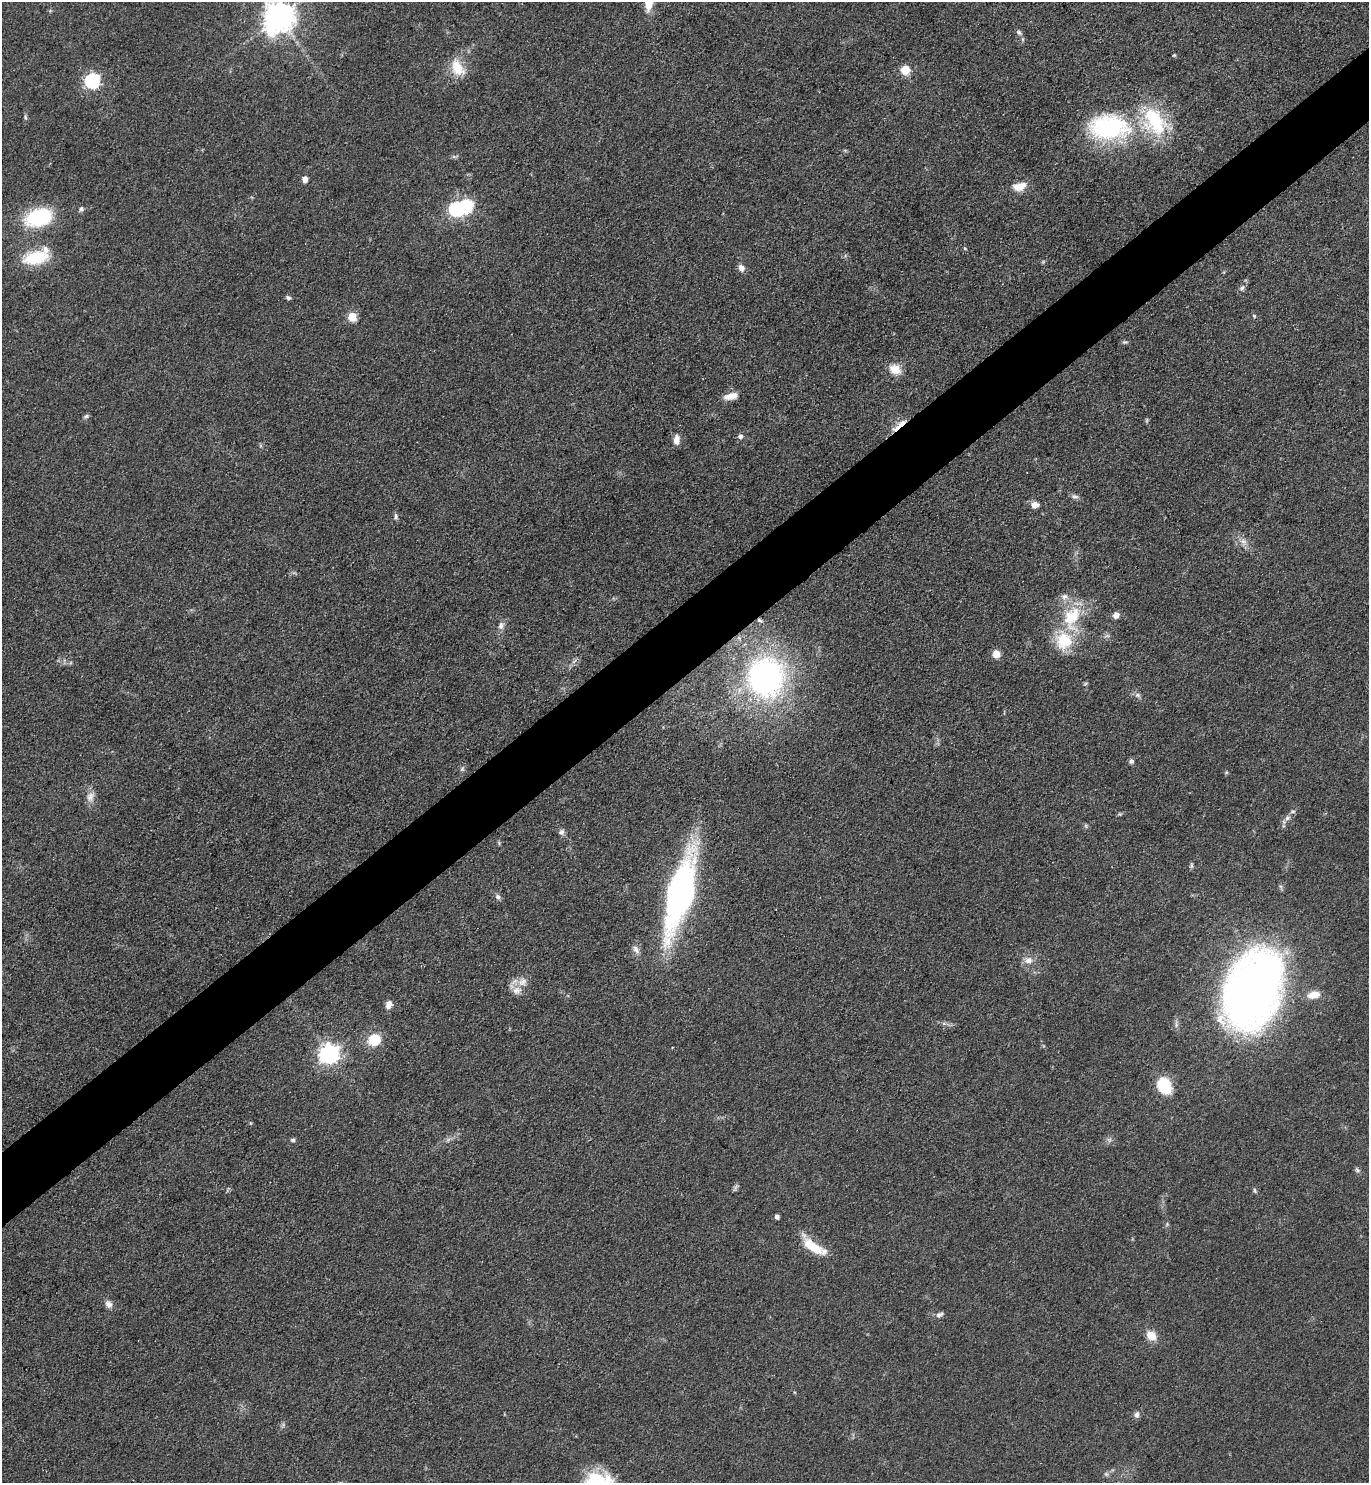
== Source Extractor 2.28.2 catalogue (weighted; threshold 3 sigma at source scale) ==
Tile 10 of 4 x 4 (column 2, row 3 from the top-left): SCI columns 1524-2890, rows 1485-2965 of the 5924 x 5929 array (HDU 1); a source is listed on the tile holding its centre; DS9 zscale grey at full resolution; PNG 1371 x 1485 px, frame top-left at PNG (2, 2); no overlay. Shown black and unused: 5% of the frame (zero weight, under 3 of 4 exposures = <1% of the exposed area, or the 3 px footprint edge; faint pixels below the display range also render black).
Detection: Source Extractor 2.28.2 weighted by HDU 2 'WHT'; one run over the whole footprint, this tile lists its part. Background 0.0759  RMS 0.0061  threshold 0.0275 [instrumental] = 3 sigma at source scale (4.5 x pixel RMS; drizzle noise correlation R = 1.50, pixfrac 1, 0.05/0.05 arcsec/px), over >= 5 px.
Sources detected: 79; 2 too faint to see at this stretch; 1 inside a brighter object's white glare — not listed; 6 inside a brighter listed object's ellipse — not listed separately; the other 70 listed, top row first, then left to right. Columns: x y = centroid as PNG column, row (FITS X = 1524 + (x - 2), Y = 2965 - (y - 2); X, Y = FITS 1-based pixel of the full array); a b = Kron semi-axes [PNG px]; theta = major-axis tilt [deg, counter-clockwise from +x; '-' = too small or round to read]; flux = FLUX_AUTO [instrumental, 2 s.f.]
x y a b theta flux
278 17 10 10 - 890
1019 32 9 5 -42 1.6
1174 55 4 4 - 0.7
457 68 25 15 -61 13
905 70 8 7 - 11
92 81 7 7 - 110
25 118 7 4 -71 1.1
1109 127 56 33 -2 79
454 156 7 4 -1 1.2
305 179 7 6 - 3.1
1019 186 17 10 13 8.3
81 209 7 5 65 1.5
456 209 7 7 - 95
39 217 26 16 16 49
965 248 5 4 - 0.68
35 258 25 13 11 30
741 268 9 7 -56 3.1
1242 288 8 6 45 2.1
288 298 6 6 - 1.4
1254 316 4 4 - 0.69
352 317 6 5 - 23
1125 342 9 4 -1 1.1
895 369 11 9 -27 10
731 396 16 7 12 6.8
86 416 7 5 27 1.2
1147 420 6 4 72 0.82
899 425 25 5 40 7.4
740 436 6 6 - 2
676 440 12 7 88 4.2
1075 496 10 6 -11 2
1035 505 9 7 8 4.3
396 516 9 5 -84 1.6
1243 542 12 8 -40 4
1116 615 5 5 - 4.7
1072 617 38 23 79 35
759 620 7 5 -18 1.4
501 626 11 8 84 3
1107 636 7 4 18 1.2
996 654 8 7 - 6.1
765 677 28 26 89 220
1085 684 7 3 19 0.77
1137 695 8 6 -2 1.8
1131 761 5 5 - 2.4
462 769 8 5 60 1.3
90 797 15 11 74 4.8
1287 818 9 7 46 2.5
1086 826 6 4 -72 0.92
561 832 8 7 - 2
1191 866 7 5 84 1.1
679 893 69 20 75 220
498 897 8 6 -42 1.8
636 950 13 7 -58 3.1
1028 960 13 9 17 4.6
523 982 13 11 39 5.4
1253 991 52 36 68 620
1314 995 14 9 14 7.2
389 1004 10 7 69 3.8
374 1040 17 16 - 13
329 1054 8 8 - 250
1164 1086 15 11 -64 26
293 1140 6 5 - 1.2
1357 1170 8 5 -46 1.4
735 1188 13 4 61 1.4
1255 1191 8 4 -64 1
777 1217 4 4 - 2.3
813 1246 30 11 -38 18
109 1304 11 8 -47 3.1
940 1314 11 6 24 2
1151 1335 13 10 -38 7.6
1137 1414 8 6 75 2.2
Overlapping masked pixels (flux is a lower limit): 2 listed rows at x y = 899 425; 759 620
Isophote crosses this tile's border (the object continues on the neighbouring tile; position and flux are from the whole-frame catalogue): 1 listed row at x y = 278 17